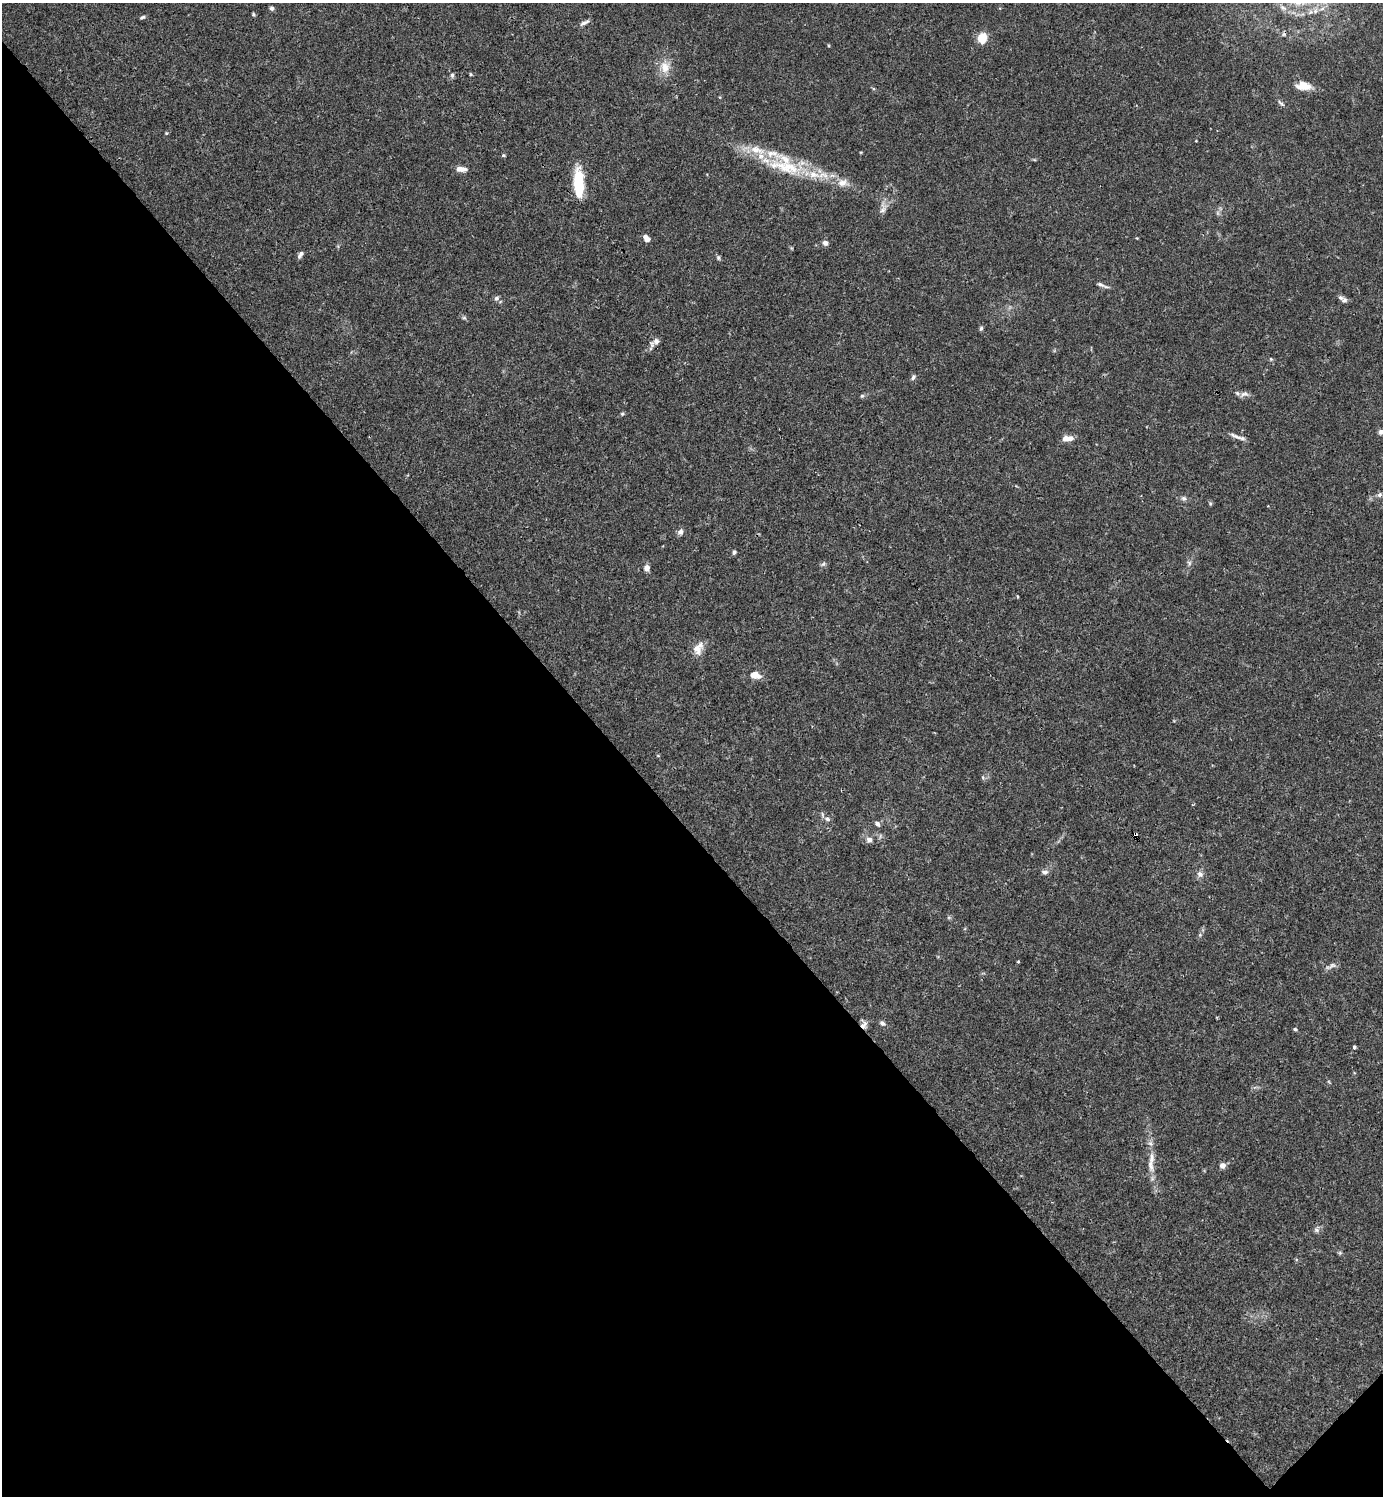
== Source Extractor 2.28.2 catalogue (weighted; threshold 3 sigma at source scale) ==
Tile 14 of 4 x 4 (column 2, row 4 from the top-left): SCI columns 1681-3061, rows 2-1495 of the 5981 x 5982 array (HDU 1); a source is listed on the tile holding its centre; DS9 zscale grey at full resolution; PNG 1385 x 1498 px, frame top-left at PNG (2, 3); no overlay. Shown black and unused: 45% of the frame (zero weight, under 3 of 4 exposures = <1% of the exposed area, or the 3 px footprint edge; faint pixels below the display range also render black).
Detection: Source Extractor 2.28.2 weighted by HDU 2 'WHT'; one run over the whole footprint, this tile lists its part. Background 0.0153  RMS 0.0021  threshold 0.00965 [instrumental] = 3 sigma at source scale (4.5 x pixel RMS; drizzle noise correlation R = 1.50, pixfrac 1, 0.05/0.05 arcsec/px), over >= 5 px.
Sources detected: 77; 1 too faint to see at this stretch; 1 cosmic-ray / hot-pixel residue — not listed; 7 inside a brighter listed object's ellipse — not listed separately; the other 68 listed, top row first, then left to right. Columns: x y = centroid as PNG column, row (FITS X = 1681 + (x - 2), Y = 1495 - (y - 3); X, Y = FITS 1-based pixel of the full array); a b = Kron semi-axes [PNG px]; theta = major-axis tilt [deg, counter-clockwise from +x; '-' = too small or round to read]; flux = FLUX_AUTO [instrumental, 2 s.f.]
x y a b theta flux
272 8 5 5 - 0.54
1283 8 12 7 -33 1.2
1315 11 9 7 64 0.99
253 14 5 4 - 0.28
143 17 7 3 17 0.39
584 23 13 4 28 0.71
982 38 13 10 71 3
665 67 16 13 82 2.8
470 74 5 3 - 0.23
452 75 7 5 -77 0.43
1303 86 16 9 -4 3
1281 103 12 3 -41 0.45
166 133 5 3 - 0.19
1196 141 3 3 - 0.15
503 155 5 4 - 0.28
786 167 57 17 -15 13
461 169 12 5 -4 1.6
578 183 29 10 -88 9
842 183 15 10 3 1.9
883 208 18 8 85 1.4
646 238 9 6 -43 1.1
825 243 6 6 - 0.87
300 255 9 5 60 0.65
718 258 6 5 - 0.39
1101 284 13 5 -25 0.74
1340 297 9 6 -41 0.58
496 298 7 6 - 0.59
464 318 6 4 0 0.33
981 328 6 5 - 0.38
656 341 9 8 - 0.95
1271 359 5 4 - 0.24
913 377 8 4 71 0.43
1245 394 12 7 6 0.98
862 396 6 5 - 0.31
622 414 5 5 - 0.28
1381 432 8 6 7 0.94
1236 436 18 4 -23 1.1
1068 438 13 6 4 1.7
1379 495 7 6 - 0.63
1184 498 7 7 - 0.58
1210 503 6 4 -79 0.28
680 532 7 6 - 0.86
734 552 6 4 74 0.39
1189 563 7 5 -61 0.46
823 564 7 5 45 0.43
647 568 8 8 - 0.89
1017 596 4 3 - 0.21
698 648 19 11 62 2.2
755 675 11 7 -11 2.5
658 755 5 3 - 0.19
983 777 6 4 74 0.29
827 819 8 7 - 0.68
877 824 8 5 -46 0.59
1135 834 4 3 - 0.88
869 840 8 7 - 0.92
1045 872 9 6 -7 0.69
1200 874 9 9 - 0.92
1200 935 5 5 - 0.34
1018 961 4 3 - 0.23
1332 965 15 6 31 0.85
882 1023 9 5 -36 0.59
864 1025 11 7 84 0.98
1295 1029 5 4 - 0.31
1354 1047 4 3 - 0.42
1151 1166 21 7 -77 2
1223 1166 6 6 - 1.2
1316 1230 8 6 -41 0.59
1340 1253 6 4 -18 0.31
Overlapping masked pixels (flux is a lower limit): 2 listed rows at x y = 1135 834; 864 1025
Isophote crosses this tile's border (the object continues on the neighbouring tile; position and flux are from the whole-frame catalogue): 2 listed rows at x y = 1283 8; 1381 432